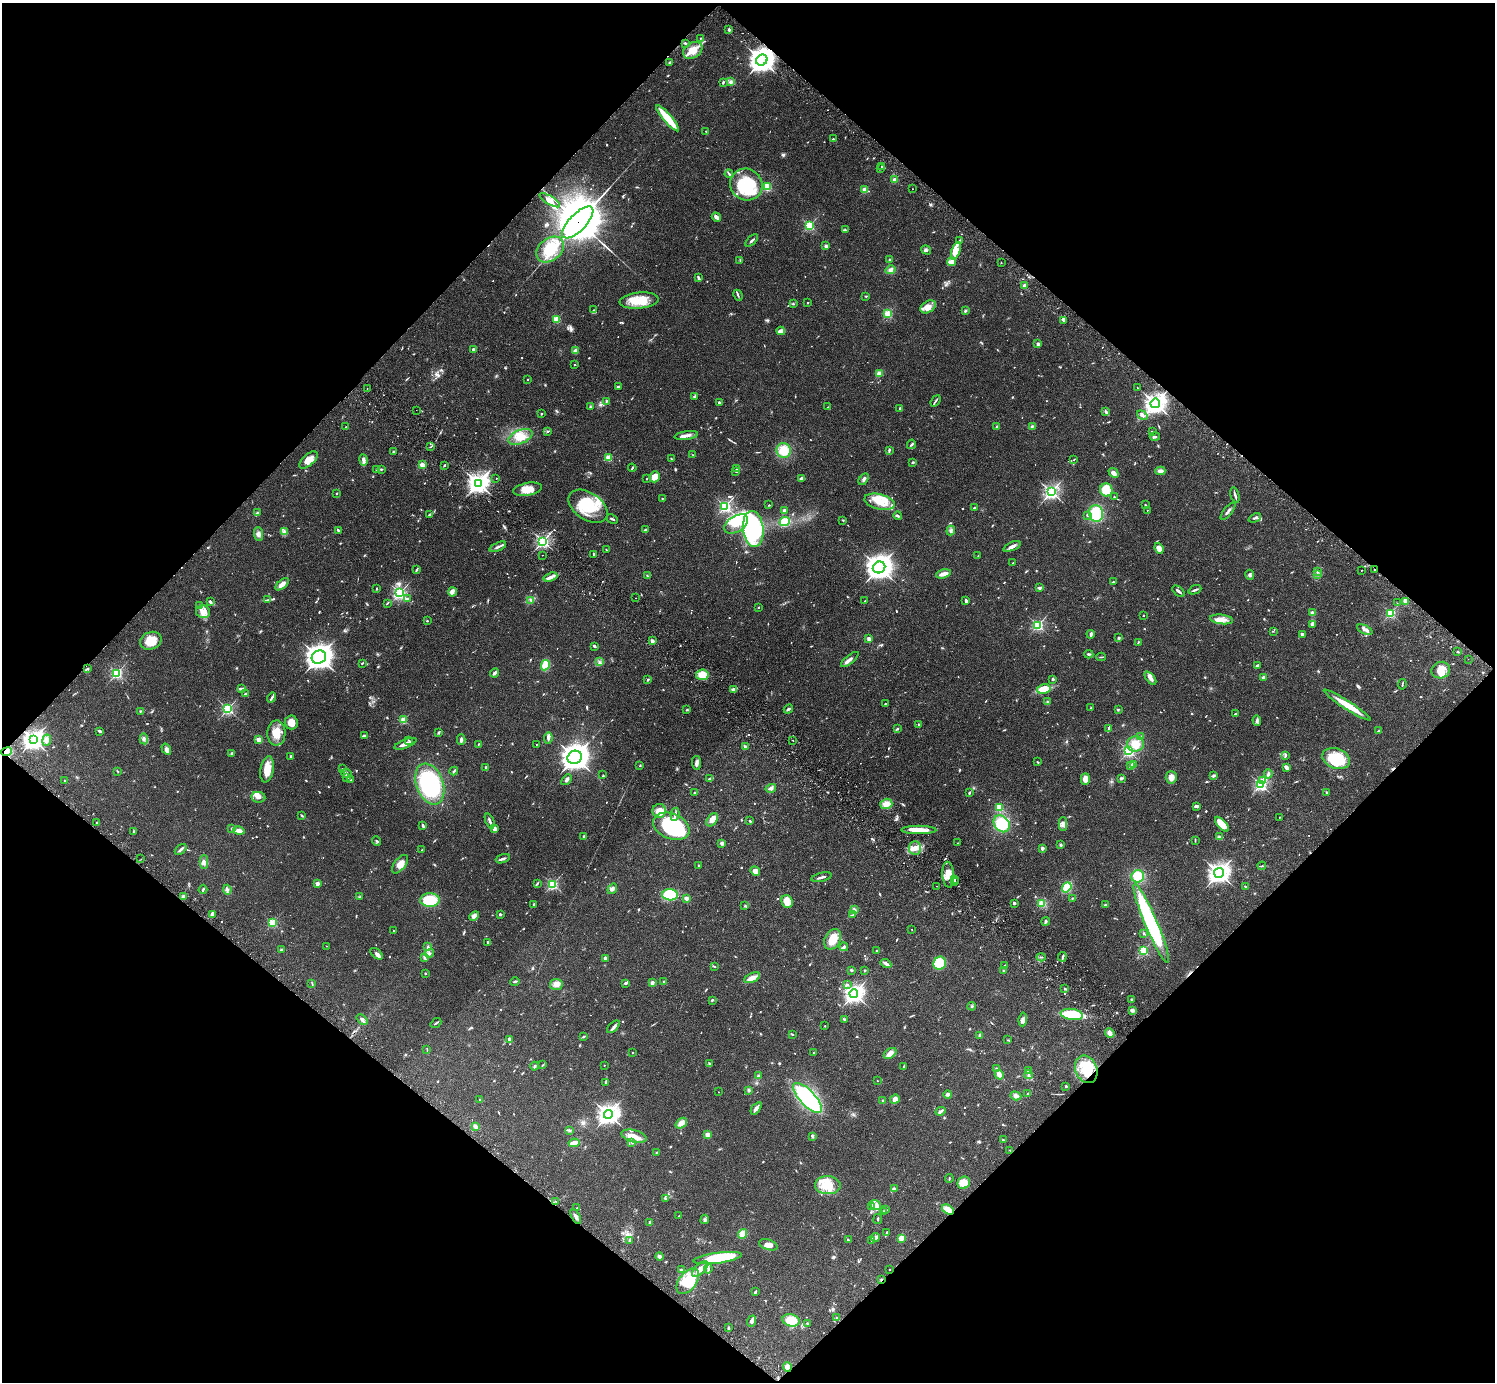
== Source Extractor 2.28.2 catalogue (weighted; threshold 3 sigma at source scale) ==
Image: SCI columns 46-6016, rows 347-5864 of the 6060 x 6070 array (HDU 1 of 3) = the unmasked area's bounding box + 8 px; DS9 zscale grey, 4 x 4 block average (1 PNG px = mean of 4 x 4 image px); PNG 1497 x 1384 px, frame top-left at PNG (2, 3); each listed source drawn as its Kron ellipse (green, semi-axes under 4 px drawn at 4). Shown black and unused: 50% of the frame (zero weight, under 2 of 3 exposures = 3% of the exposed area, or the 3 px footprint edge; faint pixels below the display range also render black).
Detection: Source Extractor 2.28.2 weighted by HDU 2 'WHT'. Background 0.108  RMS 0.0064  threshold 0.0288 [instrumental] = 3 sigma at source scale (4.5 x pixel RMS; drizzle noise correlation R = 1.50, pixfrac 1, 0.05/0.05 arcsec/px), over >= 5 px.
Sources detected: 1115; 8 too faint to see at this stretch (4 x 4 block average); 14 inside a brighter object's white glare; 10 cosmic-ray / hot-pixel residue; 3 long thin detections or spike segments (spike, bleed or trail) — neither listed nor drawn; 24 coinciding with a brighter row at this scale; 85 inside a brighter listed object's ellipse — not listed separately; of the other 971, all 500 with FLUX_AUTO >= 2.66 (the completeness limit of this list) listed and drawn (471 fainter detections not listed), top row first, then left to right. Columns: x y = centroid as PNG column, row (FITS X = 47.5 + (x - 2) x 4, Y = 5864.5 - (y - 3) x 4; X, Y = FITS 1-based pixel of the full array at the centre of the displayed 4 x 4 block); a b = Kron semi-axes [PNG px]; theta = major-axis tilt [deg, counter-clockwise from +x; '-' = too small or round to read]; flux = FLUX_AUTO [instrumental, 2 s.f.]
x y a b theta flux
729 29 4 2 - 6.5
701 38 2 2 - 3
685 43 3 2 - 4.7
693 50 10 7 33 46
762 60 6 5 - 2800
670 62 2 2 - 4.4
723 82 3 2 - 5.3
731 82 4 3 - 9.1
667 118 17 3 -50 170
706 131 2 2 - 2.8
833 139 2 2 - 3.7
882 166 3 2 - 3
880 169 3 2 - 3.8
729 174 4 2 - 4.4
895 180 2 2 - 99
746 184 16 15 - 210
767 187 2 2 - 290
912 189 2 2 - 3.7
865 190 2 2 - 120
550 200 11 4 -31 27
716 217 5 2 - 23
578 222 21 8 46 25000
810 225 2 2 - 410
845 230 3 2 - 3.8
752 240 8 2 43 7.5
959 240 3 2 - 2.7
826 246 2 2 - 49
550 250 15 11 39 100
926 250 5 2 - 6.2
956 251 9 4 72 26
740 260 3 2 - 2.7
890 260 2 2 - 8.7
952 262 4 4 - 26
1001 263 2 2 - 3.8
891 270 5 4 - 14
698 278 4 2 - 6.1
1025 286 2 2 - 92
738 295 6 2 -65 5.2
866 296 3 2 - 3.2
639 301 19 8 5 94
807 303 2 2 - 6.5
793 304 3 2 - 3.8
928 307 8 5 33 33
594 310 2 2 - 2.7
965 311 3 3 - 6.4
888 314 2 2 - 310
557 319 2 2 - 210
1064 321 4 2 - 4.3
781 331 4 2 - 28
1038 344 2 2 - 60
473 349 2 2 - 41
575 351 3 3 - 14
574 364 2 2 - 2.8
879 373 3 3 - 24
527 379 2 2 - 6.9
618 387 3 2 - 11
367 388 2 2 - 2.7
1137 388 2 2 - 5
695 397 3 2 - 6.2
606 401 2 2 - 4.1
936 401 6 2 53 6.6
719 402 2 2 - 27
1155 403 5 4 - 1400
590 407 3 3 - 4.3
828 407 2 2 - 3.6
900 409 4 2 - 7.8
416 410 2 2 - 3.1
1106 411 4 2 - 7
541 414 2 2 - 11
1142 415 6 4 -35 12
1032 426 4 3 - 5.1
346 427 2 2 - 4.5
997 427 3 3 - 6.2
548 431 3 3 - 5.3
1153 431 2 2 - 2.7
686 435 12 3 8 18
520 437 13 7 23 47
1155 437 5 2 - 6.6
911 444 5 2 - 9.8
431 446 3 2 - 3.7
889 450 3 2 - 5.9
394 451 3 2 - 4.6
784 451 7 7 - 66
693 455 4 2 - 3.5
609 458 2 2 - 180
671 459 3 2 - 3
308 460 11 5 42 43
363 460 6 4 -81 11
1074 460 4 2 - 3.1
913 462 3 2 - 4
422 465 2 2 - 140
445 465 3 2 - 3.1
632 468 4 2 - 5.9
381 469 3 2 - 4.5
736 469 2 2 - 3.5
377 470 3 2 - 6.5
1160 471 5 3 - 17
736 472 3 2 - 3.5
1113 473 5 3 - 21
655 477 6 5 - 53
496 478 2 2 - 4.8
801 478 3 2 - 20
647 479 2 2 - 4
864 479 6 3 57 9.5
478 483 4 3 - 2100
528 489 14 6 10 53
1106 490 6 6 - 85
1051 492 3 3 - 870
337 493 2 2 - 3.1
1235 495 8 2 -75 11
1114 497 2 2 - 6.8
662 498 2 2 - 3.2
879 502 15 7 -14 66
769 505 2 2 - 3.7
1145 505 2 2 - 10
588 506 22 13 -35 130
725 506 2 2 - 750
975 508 3 2 - 4
1147 510 2 2 - 3.2
784 511 2 2 - 63
1228 511 10 2 52 11
257 513 3 2 - 3.7
430 514 4 3 - 6.4
1096 514 8 7 - 150
1087 515 2 2 - 6.8
898 516 4 2 - 7.4
1255 518 6 2 23 7.7
612 519 6 2 -25 5.9
843 520 2 2 - 3
785 522 5 3 - 170
736 524 13 8 32 59
753 529 18 10 -84 680
339 530 3 2 - 5.4
645 530 4 2 - 6.6
951 531 5 3 - 7.8
284 532 4 2 - 3.6
259 534 7 4 -83 14
543 541 2 2 - 810
1012 546 9 3 25 16
498 547 9 2 23 12
1159 548 6 3 -69 35
606 550 2 2 - 2.8
593 554 2 2 - 3.8
542 555 2 2 - 3
978 556 4 2 - 3.4
1013 563 3 2 - 3
879 567 6 5 - 3200
1374 569 2 2 - 5.7
417 570 4 3 - 4.1
1361 570 2 2 - 3
1318 572 3 2 - 3.8
943 574 8 3 14 29
1317 574 2 2 - 4.1
1250 575 5 3 - 7.9
647 576 2 2 - 3.2
550 577 7 3 19 15
1113 582 3 2 - 3.5
282 584 8 3 41 25
1039 588 4 2 - 7
377 589 2 2 - 4
1195 590 7 2 23 8.7
1179 591 7 2 -41 9.8
452 592 4 3 - 10
400 593 3 2 - 700
636 598 2 2 - 6
407 599 3 2 - 5.3
267 600 3 2 - 3.2
531 600 2 2 - 3.5
865 601 2 2 - 2.7
966 601 4 2 - 7.1
1405 601 3 2 - 41
210 602 3 2 - 11
387 603 4 2 - 3.3
1397 603 2 2 - 3
200 605 4 3 - 7.1
758 607 2 2 - 3.2
203 612 7 6 - 28
1312 613 2 2 - 83
1390 613 2 2 - 480
1143 616 2 2 - 3
1222 619 11 4 -6 28
427 621 2 2 - 11
1312 624 4 3 - 12
1038 625 2 2 - 490
1365 630 8 3 -25 15
1273 631 2 2 - 2.7
1091 634 4 2 - 8.2
1302 634 4 2 - 9.5
1119 638 3 2 - 4.2
869 639 2 2 - 88
151 641 11 8 23 68
652 641 2 2 - 64
1138 642 3 2 - 2.9
595 646 3 2 - 6
1458 652 3 2 - 3.2
1089 654 4 2 - 5
319 657 7 6 - 2700
1101 657 5 2 - 3.8
850 659 11 3 39 15
1468 659 2 2 - 3.4
599 662 3 2 - 3.1
362 663 2 2 - 3.8
545 665 5 3 - 56
1257 666 3 2 - 4.9
87 669 3 3 - 5.2
1441 670 9 8 - 48
117 673 2 2 - 600
494 673 5 2 - 13
702 675 6 5 - 58
1150 678 8 3 -49 18
1264 678 2 2 - 65
1053 679 3 2 - 5.6
648 680 2 2 - 5.6
1402 684 5 2 - 3.9
242 688 2 2 - 3.9
733 689 4 3 - 12
1044 689 7 4 15 69
246 694 3 2 - 9.3
272 698 5 2 - 9.4
1048 702 2 2 - 28
885 703 2 2 - 3.4
1347 705 27 4 -33 81
1091 708 2 2 - 5.1
228 709 2 2 - 570
788 709 5 2 - 6.6
1118 709 3 2 - 3.5
687 710 3 2 - 3.8
140 711 2 2 - 4.5
1235 714 3 2 - 3.2
404 720 2 2 - 190
1257 720 5 2 - 7.4
291 722 7 6 - 33
919 724 2 2 - 9.6
897 728 3 2 - 4.3
1109 728 4 2 - 4.9
100 731 3 2 - 9.8
1378 731 3 3 - 4.4
439 732 3 2 - 5.4
276 733 12 9 88 57
364 736 4 2 - 6.2
1141 737 2 2 - 21
548 738 6 3 81 8.2
144 739 5 2 - 7.6
33 740 4 4 - 1600
47 740 6 3 82 15
259 740 2 2 - 130
409 740 3 2 - 3.4
461 740 5 2 - 12
793 741 2 2 - 2.7
405 744 12 2 22 32
479 744 2 2 - 5.5
536 744 2 2 - 4
1135 744 8 7 - 49
745 746 2 2 - 14
166 749 6 3 -57 10
1129 751 2 2 - 560
6 752 5 4 - 50
232 754 2 2 - 37
291 756 2 2 - 19
1285 756 4 2 - 4.2
575 757 7 6 - 3100
1336 758 14 10 -21 170
1037 762 2 2 - 4.2
697 763 7 4 -81 12
1133 765 3 3 - 26
640 766 2 2 - 3.1
1130 766 3 3 - 7.1
486 767 2 2 - 13
1286 767 3 2 - 18
267 769 13 6 80 50
342 769 3 2 - 2.8
118 771 3 2 - 3.3
454 771 4 2 - 4.6
346 773 5 4 - 12
1268 774 5 3 - 7.3
603 775 3 2 - 2.7
1213 775 4 3 - 6.3
1171 777 6 5 - 25
347 778 2 2 - 4.4
710 778 3 2 - 3
1122 778 4 2 - 5.1
1085 779 5 4 - 29
65 780 2 2 - 7.5
350 780 2 2 - 17
567 780 6 3 48 11
1263 781 2 2 - 92
430 784 21 13 -70 480
1261 784 2 2 - 750
771 788 5 4 - 13
1326 792 2 2 - 4.7
694 793 2 2 - 2.8
969 793 3 2 - 6.6
258 797 7 5 -7 19
886 804 6 5 - 31
1196 806 4 3 - 10
999 807 2 2 - 230
659 811 7 6 - 38
675 814 7 2 79 9.2
301 815 3 2 - 3.6
1280 817 2 2 - 5.4
712 820 7 5 54 41
490 821 8 2 -68 12
750 821 3 2 - 3.8
97 823 2 2 - 8.8
1002 824 9 7 -49 97
1063 824 7 3 89 12
1222 824 9 4 -48 65
423 826 4 2 - 7
671 826 19 12 -22 340
232 829 2 2 - 35
495 829 4 3 - 16
919 830 17 4 0 49
239 831 6 3 -13 17
134 832 3 3 - 5
584 837 2 2 - 37
1220 837 4 3 - 7.4
1195 840 3 2 - 3.3
377 841 5 2 - 4
722 843 2 2 - 17
958 843 2 2 - 3.2
1061 845 3 3 - 5
915 848 7 6 - 27
1042 848 2 2 - 49
181 849 7 2 41 9.3
422 850 2 2 - 9.7
141 859 2 2 - 3.9
503 859 7 2 18 8.6
204 862 7 4 89 14
400 864 11 5 52 32
699 865 2 2 - 18
1262 866 4 2 - 3.9
755 871 5 4 - 20
1219 873 5 4 - 1600
948 875 13 6 -86 46
1138 876 6 6 - 72
822 877 10 2 14 13
954 879 2 2 - 4.4
955 881 2 2 - 3.6
537 883 4 2 - 5
317 884 2 2 - 69
553 884 2 2 - 480
937 886 2 2 - 2.8
1067 887 5 3 - 150
1246 887 3 2 - 4.7
203 889 4 2 - 5.1
612 889 5 3 - 13
227 890 5 3 - 8.2
670 895 8 5 -1 190
183 896 4 3 - 8.3
360 897 2 2 - 3.1
686 898 4 3 - 11
1072 898 3 2 - 2.8
430 900 10 6 1 150
787 901 6 5 - 60
1014 903 2 2 - 8.2
534 904 2 2 - 19
1042 904 4 3 - 31
1106 905 4 2 - 5.3
745 906 2 2 - 4.3
854 910 4 3 - 6.6
212 914 3 2 - 19
500 914 2 2 - 29
853 915 4 2 - 4.2
474 916 5 4 - 23
1046 921 4 3 - 5.1
273 923 2 2 - 320
1151 923 43 6 -67 550
912 929 2 2 - 3.4
393 931 2 2 - 3.6
1144 933 3 2 - 3.4
833 939 11 7 62 61
488 942 2 2 - 6.1
326 946 2 2 - 3.3
427 947 3 2 - 3.6
844 947 4 3 - 7.9
281 950 3 2 - 6.3
1143 950 2 2 - 400
877 951 3 2 - 11
429 953 5 2 - 7.7
377 954 7 3 -41 15
424 957 3 2 - 3
1041 957 4 2 - 3
1062 957 5 2 - 7.9
605 958 2 2 - 46
886 963 5 2 - 15
940 963 7 6 - 78
714 966 2 2 - 3.3
1005 966 4 2 - 6.6
851 970 3 2 - 5.3
1004 970 3 2 - 4.4
865 971 2 2 - 3
425 973 2 2 - 14
752 978 9 4 25 24
515 981 5 2 - 5.3
664 981 3 2 - 2.9
312 983 3 2 - 3.3
626 983 4 2 - 7.1
652 983 3 3 - 12
556 985 6 5 - 28
847 985 4 3 - 5.8
1065 989 2 2 - 20
854 994 4 4 - 1400
1131 999 3 2 - 3.6
712 1000 3 2 - 4.7
972 1006 4 3 - 5.8
1132 1010 4 3 - 9.6
1072 1014 11 5 -8 100
844 1019 3 2 - 3.6
1023 1019 7 4 83 15
362 1020 6 4 -43 11
436 1023 6 2 38 3.8
825 1026 2 2 - 7.3
613 1027 8 3 44 11
1110 1033 5 4 - 14
792 1034 3 2 - 3
980 1035 3 2 - 8.4
583 1037 4 2 - 4
509 1039 3 3 - 9.4
1008 1040 3 2 - 3.3
427 1050 3 2 - 3.9
633 1053 2 2 - 5.2
814 1053 3 2 - 4.6
890 1053 7 4 35 23
710 1064 2 2 - 3
543 1065 3 2 - 2.7
604 1065 2 2 - 5.2
535 1066 4 2 - 5.6
904 1067 4 2 - 5
997 1069 4 2 - 4.7
1086 1069 14 10 -68 89
1029 1071 2 2 - 37
758 1075 4 2 - 4.3
999 1075 5 3 - 26
1028 1075 4 2 - 7.8
877 1081 2 2 - 4.7
606 1082 3 2 - 2.8
1066 1086 2 2 - 26
749 1090 4 2 - 4.1
718 1092 2 2 - 2.9
948 1094 4 3 - 11
1028 1094 3 2 - 6.1
1016 1096 5 4 - 11
807 1098 19 7 -46 390
895 1099 5 4 - 22
480 1100 3 3 - 5.9
883 1101 2 2 - 51
756 1108 7 2 52 22
940 1111 5 2 - 9.9
608 1114 4 3 - 1700
681 1123 6 4 37 27
475 1126 3 2 - 18
569 1130 3 3 - 5.5
708 1135 2 2 - 120
634 1136 13 6 -13 45
812 1136 4 3 - 7.5
1003 1140 3 2 - 3.4
632 1142 3 2 - 3.8
574 1143 5 2 - 56
1010 1150 3 2 - 2.9
657 1152 3 2 - 3.3
949 1178 4 2 - 3.2
964 1183 6 6 - 69
828 1185 13 9 -1 71
894 1189 4 2 - 5.1
666 1198 2 2 - 4.9
556 1201 2 2 - 3.2
876 1205 6 4 -39 17
871 1207 3 2 - 4.5
577 1208 2 2 - 3.4
948 1209 6 3 -34 41
886 1210 2 2 - 3.9
884 1211 2 2 - 2.8
679 1216 2 2 - 7.4
576 1217 8 3 -62 12
705 1219 5 3 - 7.2
878 1219 5 2 - 4.8
650 1223 3 2 - 11
886 1233 4 2 - 3.9
742 1234 5 4 - 35
875 1238 5 3 - 13
901 1238 4 3 - 24
848 1240 2 2 - 5.4
872 1240 3 2 - 4
629 1241 3 2 - 2.9
768 1245 9 5 -17 25
659 1256 4 3 - 12
718 1258 24 5 8 200
700 1269 10 5 42 27
708 1269 5 3 - 6.7
681 1270 4 3 - 6.1
889 1270 2 2 - 5.8
881 1280 3 2 - 3.6
688 1281 14 8 52 93
755 1292 4 2 - 6.9
837 1318 3 2 - 3.8
791 1320 9 6 -11 71
752 1321 6 2 68 19
807 1323 2 2 - 13
729 1328 4 3 - 5.8
787 1367 5 4 - 21
Overlapping masked pixels (flux is a lower limit): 8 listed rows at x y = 762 60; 578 222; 1374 569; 33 740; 6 752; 948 1209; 881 1280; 787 1367
Diffuse or blended objects may show on this block-average render without a row.